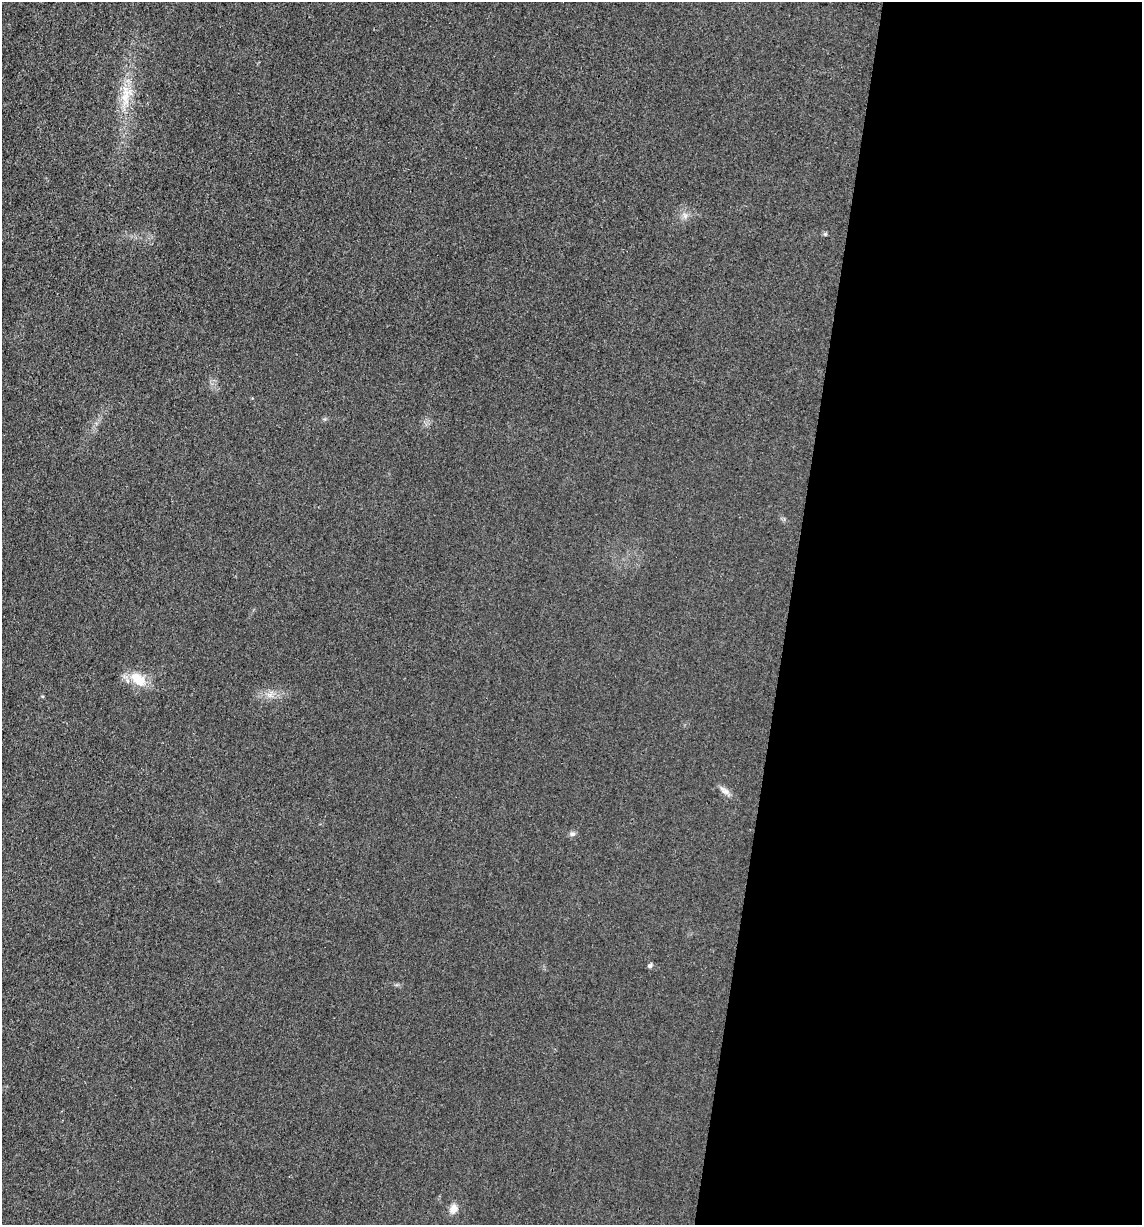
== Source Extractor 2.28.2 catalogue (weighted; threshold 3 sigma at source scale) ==
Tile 12 of 4 x 4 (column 4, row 3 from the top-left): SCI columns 3666-4805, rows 1231-2453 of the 4933 x 4909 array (HDU 1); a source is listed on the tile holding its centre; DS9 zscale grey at full resolution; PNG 1144 x 1227 px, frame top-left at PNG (2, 2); no overlay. Shown black and unused: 31% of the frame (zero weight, under 3 of 4 exposures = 1% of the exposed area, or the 3 px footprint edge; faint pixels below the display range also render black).
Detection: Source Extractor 2.28.2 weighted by HDU 2 'WHT'; one run over the whole footprint, this tile lists its part. Background 0.0386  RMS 0.0057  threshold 0.0259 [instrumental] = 3 sigma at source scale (4.5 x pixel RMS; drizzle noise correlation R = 1.50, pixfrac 1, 0.05/0.05 arcsec/px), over >= 5 px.
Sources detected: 8; all 8 listed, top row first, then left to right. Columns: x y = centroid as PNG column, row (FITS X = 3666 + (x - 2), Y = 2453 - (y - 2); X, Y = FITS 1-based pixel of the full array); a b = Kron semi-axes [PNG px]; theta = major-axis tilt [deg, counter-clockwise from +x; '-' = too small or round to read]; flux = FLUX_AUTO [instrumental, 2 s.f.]
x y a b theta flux
126 94 29 15 74 14
825 234 5 5 - 0.75
138 679 24 13 -37 12
270 694 7 4 19 1.8
725 791 11 8 -31 2.8
572 834 8 6 15 1.5
650 966 5 5 - 1.4
454 1209 13 9 78 3.8